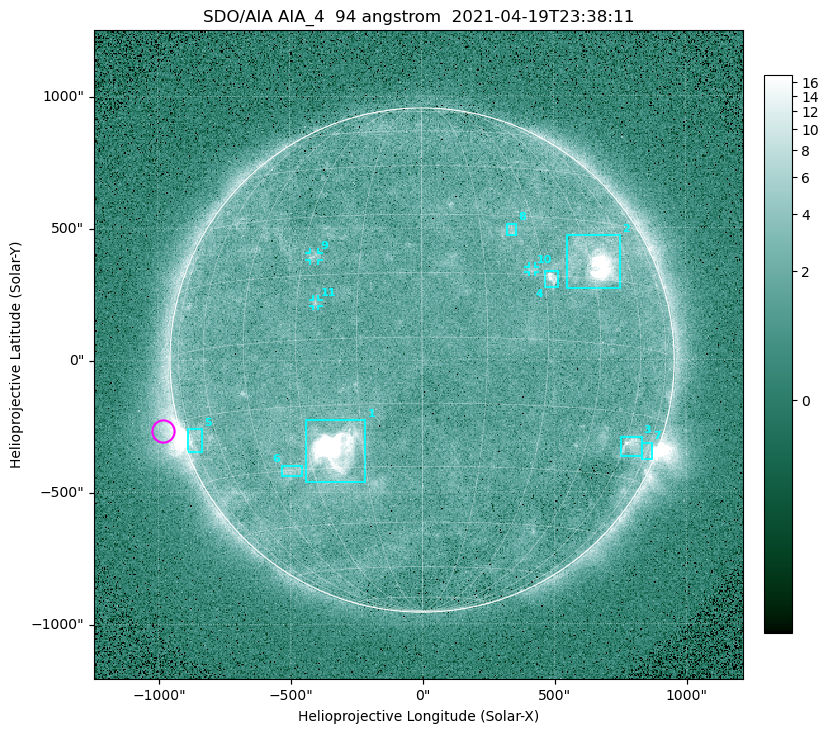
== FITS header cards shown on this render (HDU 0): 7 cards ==
TELESCOP= 'SDO/AIA '
INSTRUME= 'AIA_4   '
WAVELNTH=                   94
WAVEUNIT= 'angstrom'
DATE-OBS= '2021-04-19T23:38:11.12'
CTYPE1  = 'HPLN-TAN'
CTYPE2  = 'HPLT-TAN'

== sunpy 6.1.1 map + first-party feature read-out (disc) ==
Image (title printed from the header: SDO/AIA AIA_4  94 angstrom  2021-04-19T23:38:11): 512 x 512 px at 4.8 arcsec/px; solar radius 955 arcsec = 199 px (full disc in frame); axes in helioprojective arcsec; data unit not stated in the header (colour bar unlabelled)
Orientation: roll -0.138 deg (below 1 deg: not rotated)
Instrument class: DISC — disc imager (sunpy class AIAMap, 94 A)
Bright regions (active regions / flare kernels): reference = the median radial profile (limb darkening/brightening removed); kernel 5 px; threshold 5 sigma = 2.58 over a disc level ~1.77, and >= 1.15x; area >= 9 px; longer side >= 5 px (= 24 arcsec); searched inside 0.97 R_sun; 11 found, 11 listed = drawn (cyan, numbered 1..; 3 of them under ~33 arcsec drawn as corner ticks so the feature stays visible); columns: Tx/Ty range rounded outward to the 10 arcsec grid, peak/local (2 s.f.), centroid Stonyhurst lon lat
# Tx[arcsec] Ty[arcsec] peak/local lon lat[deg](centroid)
1 -440..-210 -460..-220 1070 -23 -26
2 550..750 270..470 64 +47 +19
3 750..830 -370..-290 5 +64 -22
4 460..520 270..340 6.7 +32 +14
5 -890..-830 -350..-260 6 -73 -19
6 -540..-450 -440..-400 3.1 -37 -30
7 830..870 -380..-310 3.2 +74 -23
8 320..360 470..520 3 +23 +26
9 -430..-390 380..410 3 -27 +20
10 400..430 330..360 2.8 +27 +16
11 -410..-390 200..230 3 -25 +8
Off-limb structures (1.02-1.3 R_sun): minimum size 50 px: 7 found; the strongest spans PA ~90..115 deg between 1.02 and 1.22 R_sun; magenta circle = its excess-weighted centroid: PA ~105 deg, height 1.06 R_sun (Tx ~-980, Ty ~-270 arcsec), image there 4.9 x the reference